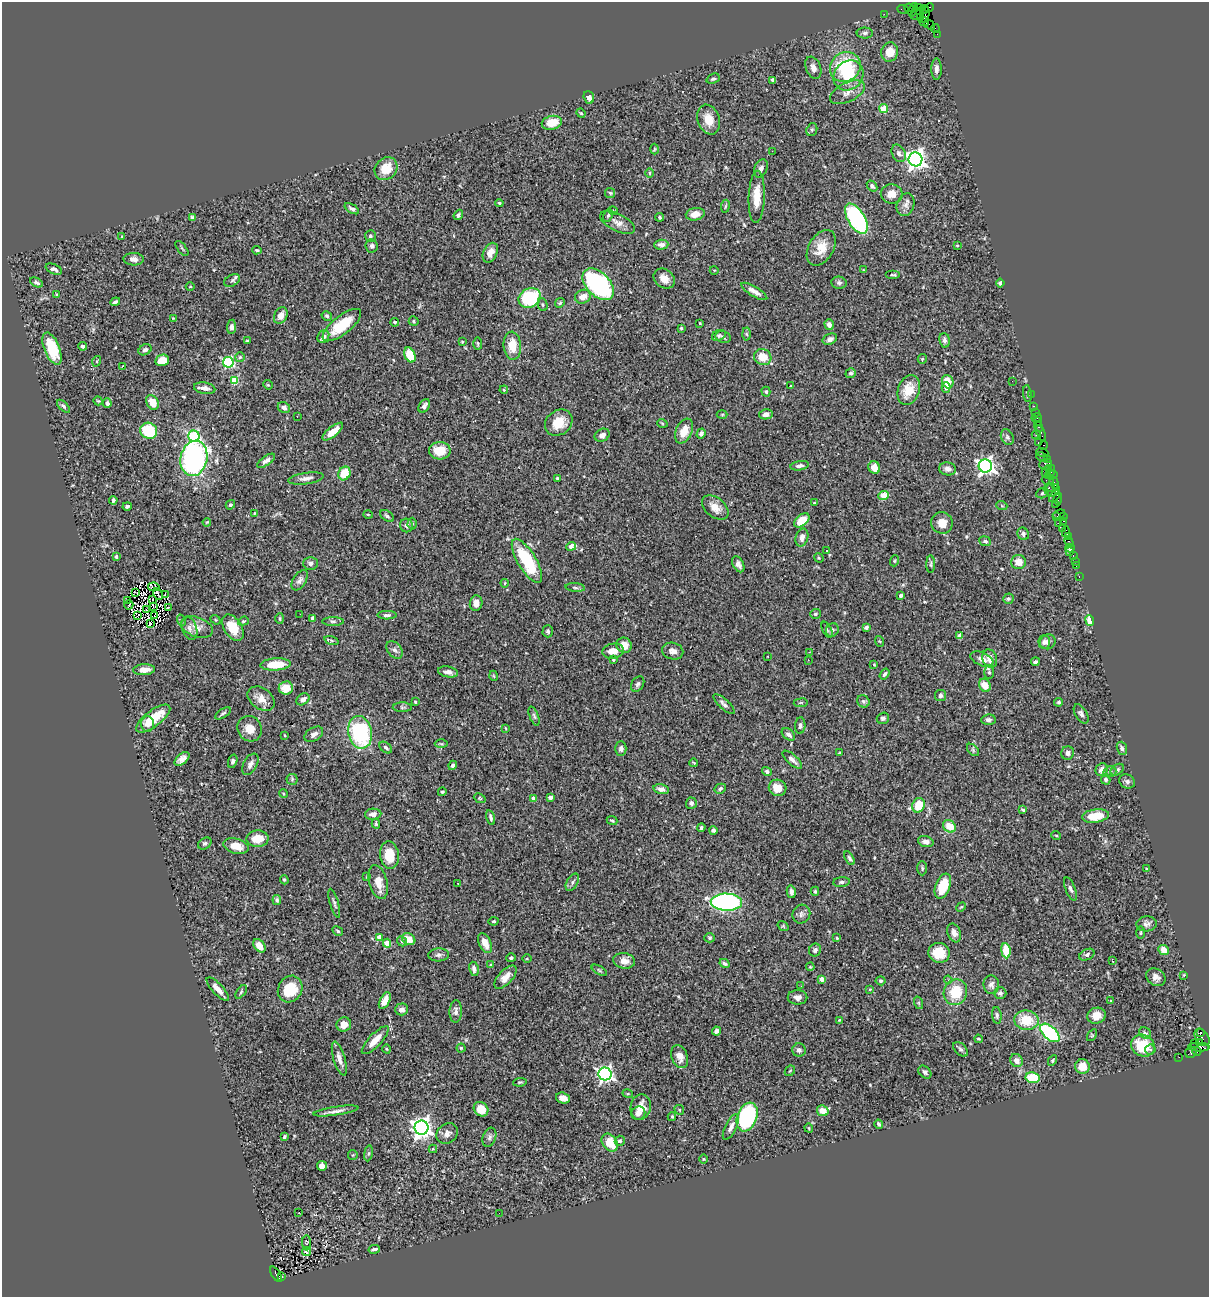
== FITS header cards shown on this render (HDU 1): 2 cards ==
NAXIS1  =                 1207
NAXIS2  =                 1295

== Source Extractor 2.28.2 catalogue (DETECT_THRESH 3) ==
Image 1207 x 1295 px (HDU 1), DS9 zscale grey, 1 PNG px = 1 image px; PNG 1211 x 1299 px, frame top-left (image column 1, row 1295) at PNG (2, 2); each listed source drawn as its Kron ellipse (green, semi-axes under 4 px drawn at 4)
Background 1.39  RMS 0.051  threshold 0.152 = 3 sigma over >= 5 px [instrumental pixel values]
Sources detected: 484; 2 with non-positive FLUX_AUTO (blend fragments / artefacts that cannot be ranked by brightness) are neither listed nor drawn; the other 482 listed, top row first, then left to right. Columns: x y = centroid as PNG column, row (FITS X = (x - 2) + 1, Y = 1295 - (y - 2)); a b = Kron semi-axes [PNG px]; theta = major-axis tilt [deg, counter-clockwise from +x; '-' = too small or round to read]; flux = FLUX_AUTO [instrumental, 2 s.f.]
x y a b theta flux
929 7 4 2 - 50
909 8 4 3 - 170
918 8 3 2 - 59
903 10 6 2 -19 61
913 10 7 3 70 250
924 10 5 3 - 78
884 14 2 2 - 28
917 14 7 5 44 540
925 15 8 4 79 220
920 18 4 3 - 250
924 21 5 3 - 180
930 25 6 2 -42 59
935 28 4 2 - 73
865 33 8 5 0 7.5
937 34 2 2 - 22
890 52 9 8 - 49
845 67 16 14 36 190
813 68 11 7 -68 18
936 69 11 5 90 15
848 76 16 14 45 91
713 79 7 5 23 6.5
773 80 4 3 - 11
847 92 19 9 26 33
589 97 6 5 - 17
884 109 4 4 - 67
581 113 5 4 - 3.7
709 119 15 11 -69 44
552 123 10 7 13 62
812 130 6 5 - 6.7
654 149 5 3 - 3.3
772 151 2 2 - 38
899 153 9 6 -63 14
915 159 7 7 - 1900
761 168 9 6 67 13
386 169 12 10 46 60
650 173 4 3 - 3.2
872 186 6 4 -49 8.6
610 193 5 5 - 4.8
892 194 11 9 -9 36
757 197 26 8 88 62
499 203 4 4 - 4.2
906 205 11 8 70 19
725 206 6 3 81 4
352 209 8 4 -32 9.4
613 211 5 3 - 2.9
695 214 9 6 11 25
458 215 5 4 - 6.7
608 215 6 4 63 6
192 217 4 3 - 4.8
660 217 4 4 - 5.6
856 219 17 8 -58 520
617 223 19 8 -27 22
370 236 6 5 - 7.2
122 237 4 3 - 3.3
661 245 7 5 2 12
957 245 3 2 - 3.8
372 246 7 6 - 8.4
182 248 9 2 -50 4.3
821 248 19 12 60 55
257 250 5 4 - 4.4
490 253 10 7 64 27
134 259 10 6 -2 18
54 269 9 5 -24 11
714 270 4 3 - 2.4
864 270 4 3 - 3.1
893 275 7 2 0 4.2
664 279 11 9 -37 29
232 280 8 5 29 7.8
36 282 7 4 -28 8.4
839 283 7 6 - 7.2
1000 283 4 4 - 8.6
598 284 19 11 -46 490
190 287 4 3 - 2.8
754 291 15 5 -31 20
57 294 4 3 - 3.5
583 297 8 6 26 30
530 298 11 9 30 240
115 302 5 3 - 6.1
560 303 5 4 - 4.7
543 305 6 5 - 5.7
281 315 9 6 65 23
327 316 5 4 - 5.6
173 318 3 3 - 2
414 321 5 4 - 4.9
395 322 4 4 - 5.4
700 323 3 2 - 2.8
342 325 23 9 38 100
829 325 5 4 - 15
232 327 7 4 85 12
681 328 3 3 - 3.7
746 334 6 4 -88 4.2
719 335 7 5 26 6.4
323 337 7 5 54 14
723 337 8 5 -17 8.6
830 339 7 5 23 12
945 340 7 5 -83 11
247 341 3 2 - 3.8
462 342 4 3 - 3.6
478 343 6 4 -87 5.2
83 346 4 3 - 7.8
512 346 14 8 -85 65
52 349 17 7 -68 140
145 350 7 5 31 9.4
410 355 8 5 -67 94
240 357 5 4 - 4.2
763 357 9 7 -26 50
922 359 5 4 - 4.2
162 360 7 5 13 50
97 361 5 3 - 3
228 362 5 5 - 360
122 366 3 2 - 8.7
851 373 5 4 - 6.3
235 381 4 4 - 110
1012 381 2 2 - 1.7
948 382 7 5 -70 45
268 385 5 4 - 3.7
791 386 3 2 - 2.5
946 387 5 4 - 17
205 388 11 5 -9 19
504 390 4 3 - 2.7
909 390 15 10 71 59
766 392 5 4 - 6.7
1027 394 8 3 -83 5.8
1031 394 2 2 - 31
98 401 5 3 - 3.4
152 402 8 6 -59 47
107 403 5 4 - 11
63 406 8 4 -43 7.7
424 406 7 5 56 13
1033 406 3 2 - 76
284 408 6 5 - 12
1035 412 2 2 - 28
722 414 5 3 - 3.3
766 414 7 5 11 15
297 416 2 2 - 1.8
1037 418 5 3 - 150
1037 422 4 3 - 130
559 423 15 12 39 63
662 423 5 3 - 3.1
1038 427 5 3 - 72
149 431 8 8 - 170
684 431 13 8 66 45
333 432 12 5 39 48
701 433 5 4 - 11
1041 433 8 3 -69 190
602 435 8 6 30 16
1036 435 4 3 - 74
194 436 5 5 - 360
1007 437 8 6 -62 8.3
1038 442 3 3 - 180
1043 445 5 3 - 69
440 451 11 8 -1 61
1042 452 6 2 -19 190
1042 457 6 3 -25 77
194 458 18 13 78 730
1047 459 4 2 - 77
266 461 10 4 35 15
1046 464 6 5 - 450
800 466 9 4 10 11
985 466 6 6 - 1400
874 468 6 5 - 33
948 469 8 6 -10 12
1046 471 6 3 62 270
1051 471 6 3 75 170
344 473 7 6 - 75
1051 475 6 3 12 230
306 478 18 5 8 19
557 478 3 3 - 4.3
1048 481 6 2 -18 120
1054 482 7 3 -65 270
1049 488 6 3 19 330
1052 490 7 6 - 300
1042 493 6 5 - 5.3
884 496 5 4 - 88
1054 496 7 3 48 320
1058 499 7 3 85 170
113 500 4 3 - 6.5
814 503 3 2 - 2.9
230 505 5 4 - 7.1
1056 505 2 2 - 29
127 506 4 3 - 6.9
1002 506 5 3 - 3.4
715 508 15 9 -40 36
254 513 3 2 - 2.3
1059 514 6 3 18 190
368 515 5 3 - 3.1
387 516 8 5 -35 8.8
1063 516 3 2 - 74
1057 517 3 3 - 380
802 520 9 5 39 77
1064 521 3 2 - 67
207 522 4 3 - 2.3
942 523 11 10 - 37
1058 523 2 2 - 38
412 524 6 4 89 5.2
406 525 7 6 - 9.7
1063 528 2 2 - 69
1066 532 5 4 - 200
1023 534 6 5 - 11
802 537 9 6 75 18
1068 537 3 2 - 90
985 541 6 5 - 7.5
1069 542 5 3 - 130
571 546 5 4 - 33
1070 548 4 2 - 43
826 550 3 3 - 7.9
1070 552 3 3 - 25
1073 555 3 2 - 65
116 556 4 3 - 5.3
819 558 5 4 - 3.7
527 561 25 9 -59 210
894 561 5 3 - 3.6
1075 561 2 2 - 20
1018 562 7 7 - 34
311 563 7 6 - 12
738 564 8 5 -63 15
931 564 9 3 90 4.6
1076 566 3 2 - 59
1079 577 3 2 - 29
300 580 11 6 57 13
505 583 4 4 - 3.5
154 587 6 2 -11 0.35
575 587 9 4 -5 6
136 592 4 2 - 2.4
158 594 6 2 -60 1.6
165 594 3 2 - 2.6
901 595 3 3 - 7.7
1008 599 5 5 - 7.4
128 600 2 2 - 5.7
153 600 2 2 - 0.53
476 603 7 6 - 21
129 605 5 2 - 2.8
153 606 3 2 - 2.2
168 607 3 2 - 4.1
147 610 3 2 - 1.1
300 614 2 2 - 6.5
815 614 5 5 - 7.2
387 615 9 4 1 9.5
137 616 4 2 - 2.4
154 616 2 2 - 1.2
313 618 4 4 - 12
280 619 5 4 - 4.6
181 620 6 3 -71 4.2
215 620 5 4 - 4
243 621 5 4 - 4.8
333 621 11 4 0 7.6
1090 621 6 4 -68 33
150 624 2 2 - 4.1
197 627 16 10 -19 31
866 627 4 3 - 6
189 628 12 7 -69 15
233 628 14 9 -58 77
827 630 8 4 -63 6.1
832 630 7 6 - 8.2
548 631 6 5 - 5.9
960 636 4 4 - 35
331 640 7 3 -19 5
879 641 5 3 - 2.9
1044 642 7 6 - 10
1048 642 8 7 - 15
624 645 8 7 - 37
395 650 10 6 -52 12
613 651 11 7 9 37
673 651 10 8 -12 18
809 652 2 2 - 1.7
768 656 2 2 - 3.1
982 659 12 6 -23 24
990 659 9 7 -70 23
613 660 3 2 - 2.8
808 660 2 2 - 1.7
1035 662 4 3 - 7.1
276 664 15 6 3 80
874 665 4 2 - 2.1
144 670 11 5 3 30
448 672 10 5 -10 17
989 672 7 5 90 6.1
885 674 6 4 56 7.4
494 676 5 3 - 2.9
638 684 8 6 57 8.8
985 685 7 5 -60 38
286 688 7 6 - 43
941 696 5 5 - 7.6
261 699 15 10 -37 33
303 699 7 5 36 16
863 701 6 6 - 7.1
415 702 4 2 - 4.2
1059 702 4 4 - 4.8
801 703 7 3 8 3.6
724 704 13 5 -43 12
402 707 9 4 0 6.5
223 713 9 4 33 6.5
1081 714 10 6 -59 12
534 716 10 4 -69 6.9
883 718 6 5 - 8.6
153 719 20 8 37 84
988 720 7 5 5 9.8
148 724 7 6 - 18
800 725 8 5 85 8.6
505 728 4 2 - 2.1
250 729 13 12 - 36
360 732 16 12 -80 330
314 734 10 6 32 18
788 734 7 5 -38 12
284 735 3 2 - 2.4
441 744 6 4 -2 5
386 748 7 4 -40 7.4
621 748 7 5 -88 9.9
1122 748 7 5 -71 8.4
973 750 7 4 -46 6.6
839 753 4 3 - 2.9
1068 753 7 6 - 13
182 759 9 5 40 19
792 760 12 5 -42 15
233 761 7 4 72 7.9
694 763 4 2 - 3
250 764 11 6 61 15
453 765 5 3 - 6.9
1102 770 6 5 - 19
1117 770 7 5 34 9.7
767 771 5 4 - 8.1
1110 772 7 5 21 7
292 779 5 5 - 6.2
1106 779 5 4 - 7.7
1127 781 8 7 - 11
778 788 9 8 - 42
661 789 7 5 -13 11
720 789 6 4 29 7.1
442 792 4 4 - 6
283 793 4 3 - 3.3
550 797 4 3 - 17
480 798 6 4 -23 4.2
534 798 4 4 - 31
691 803 5 5 - 10
918 805 7 6 - 66
1023 810 4 3 - 5.3
373 814 8 5 5 18
1095 816 13 6 8 80
491 817 7 3 -75 8
612 821 5 3 - 4.5
376 824 5 3 - 4.5
949 826 7 5 -44 59
701 827 4 4 - 5.8
713 830 4 3 - 6.4
1056 835 5 3 - 3.2
258 839 11 8 1 60
926 842 8 5 -16 15
205 843 7 5 32 7.2
236 846 13 7 -15 48
389 855 14 9 -84 77
849 858 7 4 -59 6.9
922 868 7 5 -89 5.8
1146 869 4 3 - 3.3
367 877 4 3 - 3
284 880 5 4 - 4.3
378 882 17 9 -76 45
572 882 9 5 59 9.5
841 882 8 4 5 7.6
458 883 3 2 - 3.9
943 886 13 7 69 93
1070 889 12 5 -69 10
815 891 4 3 - 4.3
791 892 6 4 -75 12
277 900 5 4 - 7.4
726 902 15 8 -1 710
334 903 15 4 -74 9.1
961 907 5 3 - 3
801 914 10 8 56 12
494 921 5 4 - 4.4
1147 924 10 7 3 14
783 926 6 4 -34 3.6
338 931 6 4 -29 5.7
954 933 10 6 -68 18
1141 933 6 3 89 4.1
379 937 4 4 - 37
710 938 5 4 - 4.5
837 938 4 4 - 3.8
409 939 7 5 -31 43
402 941 5 4 - 4.9
387 943 4 4 - 58
485 943 11 6 -66 33
259 946 7 5 -53 35
815 950 6 6 - 8.5
1164 950 5 4 - 38
1006 951 7 4 -84 81
939 953 11 10 - 78
439 955 10 6 3 11
1087 955 8 5 27 9.8
511 958 4 3 - 5.8
527 959 5 3 - 3.3
624 961 11 8 -11 28
1113 961 3 2 - 2.9
725 963 5 4 - 7.6
490 965 4 3 - 3.6
810 967 4 3 - 2.8
474 969 7 5 -79 11
599 970 8 3 -30 4.9
1184 975 3 2 - 2.3
506 977 14 7 47 28
1156 977 10 8 -33 18
821 979 4 4 - 28
948 980 4 4 - 4
880 981 5 4 - 5.3
991 985 9 7 -84 13
801 986 2 2 - 5.4
218 989 15 5 -47 24
290 989 14 12 61 110
870 989 3 2 - 2.4
241 992 8 4 54 5.5
955 992 13 11 70 96
1000 993 6 5 - 8.3
797 997 10 7 -2 16
1111 1000 3 2 - 5.9
385 1001 9 5 63 31
919 1003 6 4 -71 4.4
402 1009 6 6 - 16
456 1011 11 6 87 15
997 1015 8 4 -85 8.4
1096 1016 9 8 - 34
839 1020 3 3 - 2.4
1026 1020 12 9 -7 91
344 1025 7 7 - 24
716 1031 4 4 - 8.8
1200 1032 3 3 - 630
1050 1033 11 6 -43 310
1145 1033 6 5 - 8.7
1092 1035 6 4 56 4
1202 1037 10 6 -54 200
978 1039 4 3 - 3.6
375 1040 18 6 46 41
1194 1043 3 2 - 52
1199 1043 4 3 - 450
1143 1046 12 10 -29 100
1199 1047 11 4 -1 520
461 1048 4 4 - 4.1
387 1049 5 3 - 3.1
960 1049 9 5 -45 7.9
799 1050 6 6 - 9.8
1150 1050 5 5 - 8
1197 1051 4 3 - 280
1191 1053 6 5 - 290
680 1057 12 8 -70 25
1179 1057 2 2 - 19
339 1059 17 6 -73 23
1052 1060 5 4 - 4.9
1017 1061 7 6 - 18
1082 1067 7 7 - 50
790 1071 6 4 44 4.2
925 1072 7 5 -44 9.5
605 1074 6 6 - 1000
1033 1078 7 5 -11 110
520 1082 7 3 6 4.2
628 1094 5 3 - 3.6
563 1098 7 5 -16 22
641 1107 13 10 75 39
481 1109 8 6 -45 50
679 1110 5 4 - 4.3
336 1111 23 4 9 18
823 1111 6 5 - 40
638 1113 7 6 - 13
672 1117 4 4 - 4.6
747 1117 15 9 69 400
879 1124 4 3 - 6.6
731 1127 14 5 63 19
421 1128 7 7 - 2200
809 1128 4 3 - 3
447 1133 11 9 38 18
284 1137 4 3 - 5.6
489 1137 10 6 69 10
620 1141 5 5 - 7.2
610 1143 10 7 -54 67
433 1149 4 4 - 4.3
368 1153 8 4 81 6.5
353 1155 5 5 - 3.9
703 1159 4 3 - 2.5
322 1166 5 5 - 15
299 1212 2 2 - 4.7
499 1213 2 2 - 5.5
306 1243 7 3 -85 3.6
374 1249 6 3 13 7.2
306 1252 5 3 - 7
276 1274 9 4 -56 490
282 1277 3 2 - 250
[2 non-positive-flux detections neither listed nor drawn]